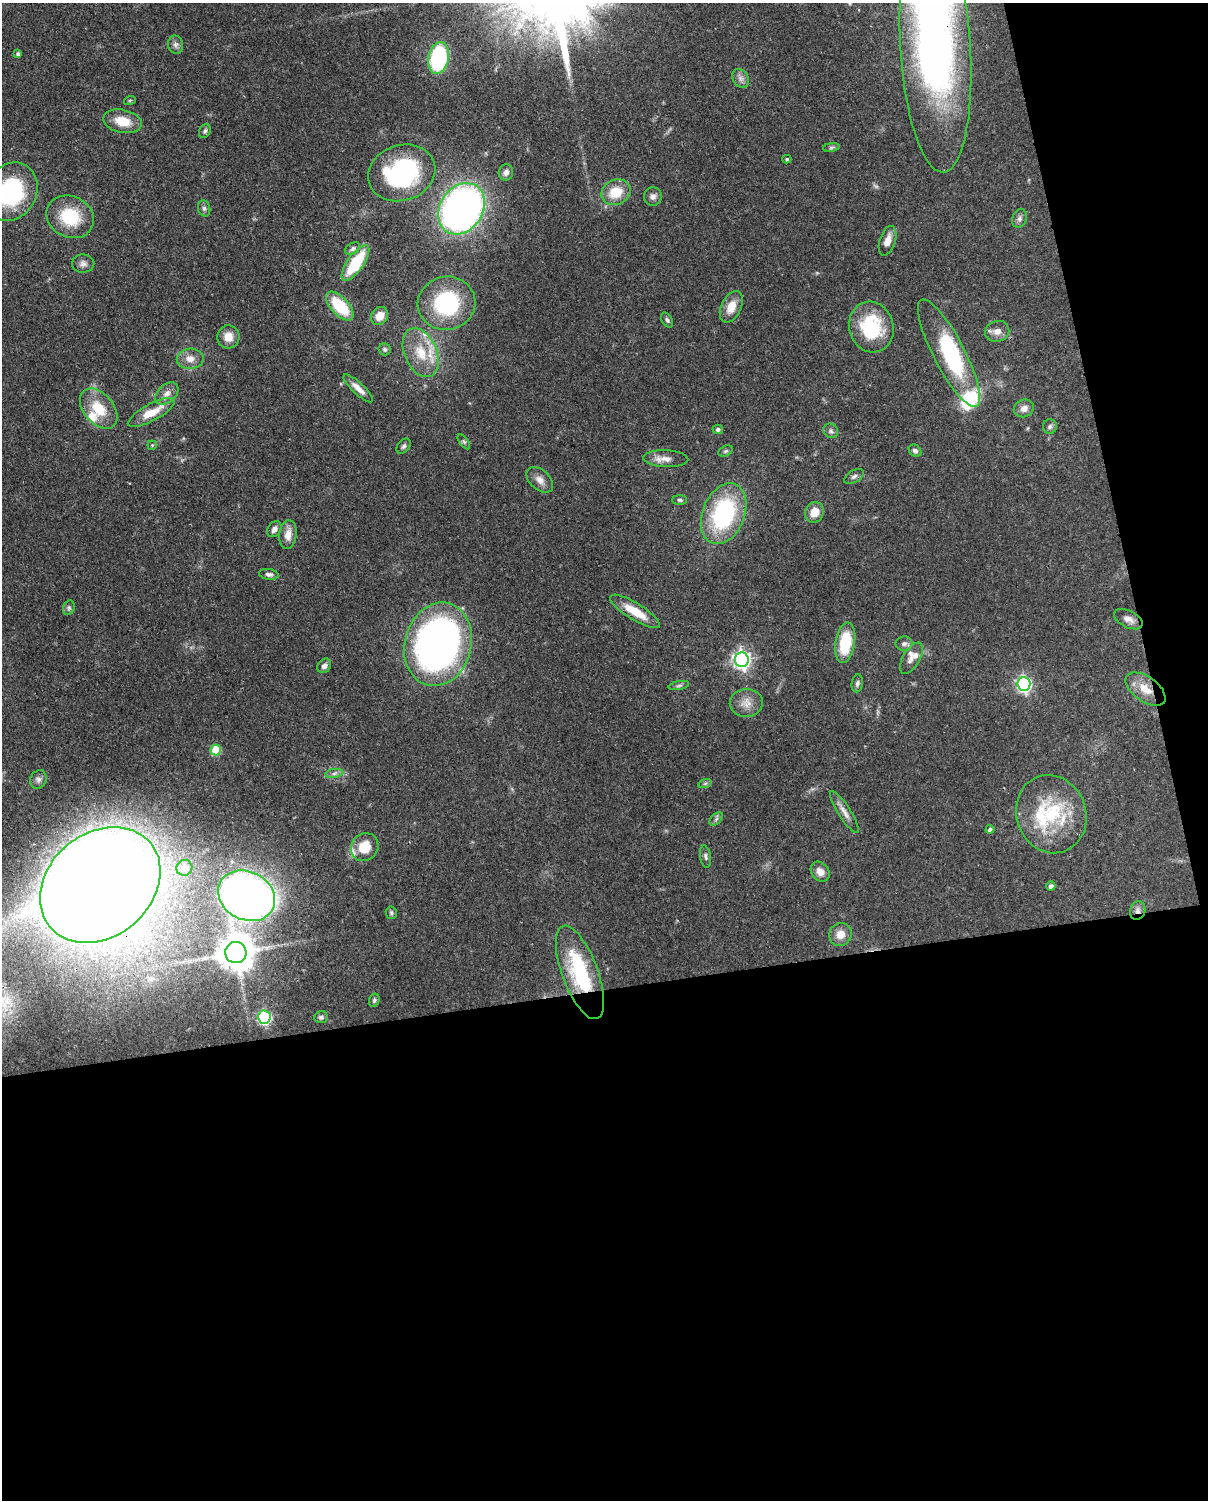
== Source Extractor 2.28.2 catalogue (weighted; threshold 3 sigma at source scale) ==
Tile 12 of 4 x 3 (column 4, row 3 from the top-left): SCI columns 3710-4915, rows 153-1650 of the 5005 x 4911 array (HDU 1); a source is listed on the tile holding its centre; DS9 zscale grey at full resolution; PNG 1210 x 1502 px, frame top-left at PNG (2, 3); each listed source drawn as its Kron ellipse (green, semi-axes under 4 px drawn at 4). Shown black and unused: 39% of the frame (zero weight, under 3 of 4 exposures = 7% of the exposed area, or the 3 px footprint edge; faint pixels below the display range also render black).
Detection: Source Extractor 2.28.2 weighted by HDU 2 'WHT'; one run over the whole footprint, this tile lists its part. Background 0.105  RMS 0.0041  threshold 0.0186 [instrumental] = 3 sigma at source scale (4.5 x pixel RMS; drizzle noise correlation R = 1.50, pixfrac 1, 0.05/0.05 arcsec/px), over >= 5 px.
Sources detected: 104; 1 inside a brighter object's white glare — neither listed nor drawn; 9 inside a brighter listed object's ellipse — not listed separately; the other 94 listed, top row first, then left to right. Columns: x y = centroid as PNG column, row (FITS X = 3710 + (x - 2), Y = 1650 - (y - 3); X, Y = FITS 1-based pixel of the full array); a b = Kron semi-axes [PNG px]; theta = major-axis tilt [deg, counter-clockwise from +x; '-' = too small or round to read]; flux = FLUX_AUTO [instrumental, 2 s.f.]
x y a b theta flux
176 45 9 7 -80 1.5
935 48 124 35 -86 260
18 54 4 4 - 1.4
438 58 16 10 80 44
740 78 10 7 -53 1.9
130 100 6 4 19 0.47
122 121 19 11 -12 8.2
205 131 7 5 61 1
831 147 8 4 9 0.77
787 159 4 4 - 0.54
506 172 8 7 - 1.8
402 173 34 27 18 59
11 192 30 25 60 47
616 192 15 12 23 9.6
653 196 9 9 - 1.9
204 208 8 6 -75 1.1
461 209 27 21 57 220
70 217 24 20 -26 19
1019 218 9 7 67 1.5
887 241 15 8 72 3.9
353 249 8 5 33 1.1
355 263 21 8 55 19
83 264 11 9 2 2
446 303 29 26 10 37
340 306 18 8 -47 19
731 307 16 10 65 6
380 316 9 8 - 4.9
667 320 8 5 -59 0.92
871 327 25 22 -74 27
997 331 12 10 18 3.2
228 337 11 11 - 4.9
385 349 6 6 - 0.95
421 353 26 16 -67 12
949 353 60 15 -63 38
190 359 13 10 2 3.9
358 388 19 6 -43 3.3
167 394 13 8 41 2.9
1024 408 10 8 24 2.6
99 409 23 15 -49 12
151 412 26 8 28 8.8
1050 427 7 7 - 1.1
718 429 5 4 - 1.1
831 431 8 7 - 1.2
464 442 9 4 -54 0.78
152 445 4 4 - 0.46
404 446 8 6 50 1.1
725 451 8 5 27 0.79
915 451 7 5 -38 1.2
666 459 22 8 -2 3.8
854 476 11 6 32 1.3
540 480 15 10 -42 3.1
680 500 7 5 -2 0.82
814 512 10 9 - 5.5
724 514 32 21 68 49
274 529 9 6 56 1.9
288 535 14 9 83 4.5
269 574 10 5 -8 1.3
69 608 7 5 70 0.94
635 611 29 8 -31 9.4
1128 619 15 8 -27 3
845 643 20 9 81 18
438 644 42 33 74 180
904 644 8 7 - 1.4
911 658 17 8 59 3.1
742 660 7 7 - 180
324 666 8 6 52 1.8
857 683 9 5 81 1.1
1024 684 7 6 - 100
679 686 10 4 11 0.93
1145 689 23 12 -35 7.6
746 703 16 14 3 4.6
216 750 5 5 - 16
334 773 9 4 9 1.2
38 780 9 8 - 1.6
705 783 7 4 19 0.63
844 812 24 6 -58 3.1
1051 814 39 35 -71 32
716 819 8 5 46 0.98
990 829 4 4 - 1.2
365 847 14 13 - 9
705 856 11 5 -80 1.1
184 868 8 8 - 6.9
820 872 11 8 -50 3.1
100 885 65 52 40 1700
1051 886 4 4 - 1.2
247 896 30 24 -28 280
1138 911 9 7 72 1.9
391 913 6 5 - 0.82
840 934 12 11 - 4.5
236 952 10 10 - 1000
580 972 49 18 -70 37
374 1000 7 5 74 0.79
264 1017 6 6 - 67
321 1017 7 6 - 1.2
Overlapping masked pixels (flux is a lower limit): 6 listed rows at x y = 935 48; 1145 689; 100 885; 247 896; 1138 911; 580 972
Isophote crosses this tile's border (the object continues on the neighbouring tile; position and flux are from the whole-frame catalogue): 2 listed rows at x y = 935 48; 11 192